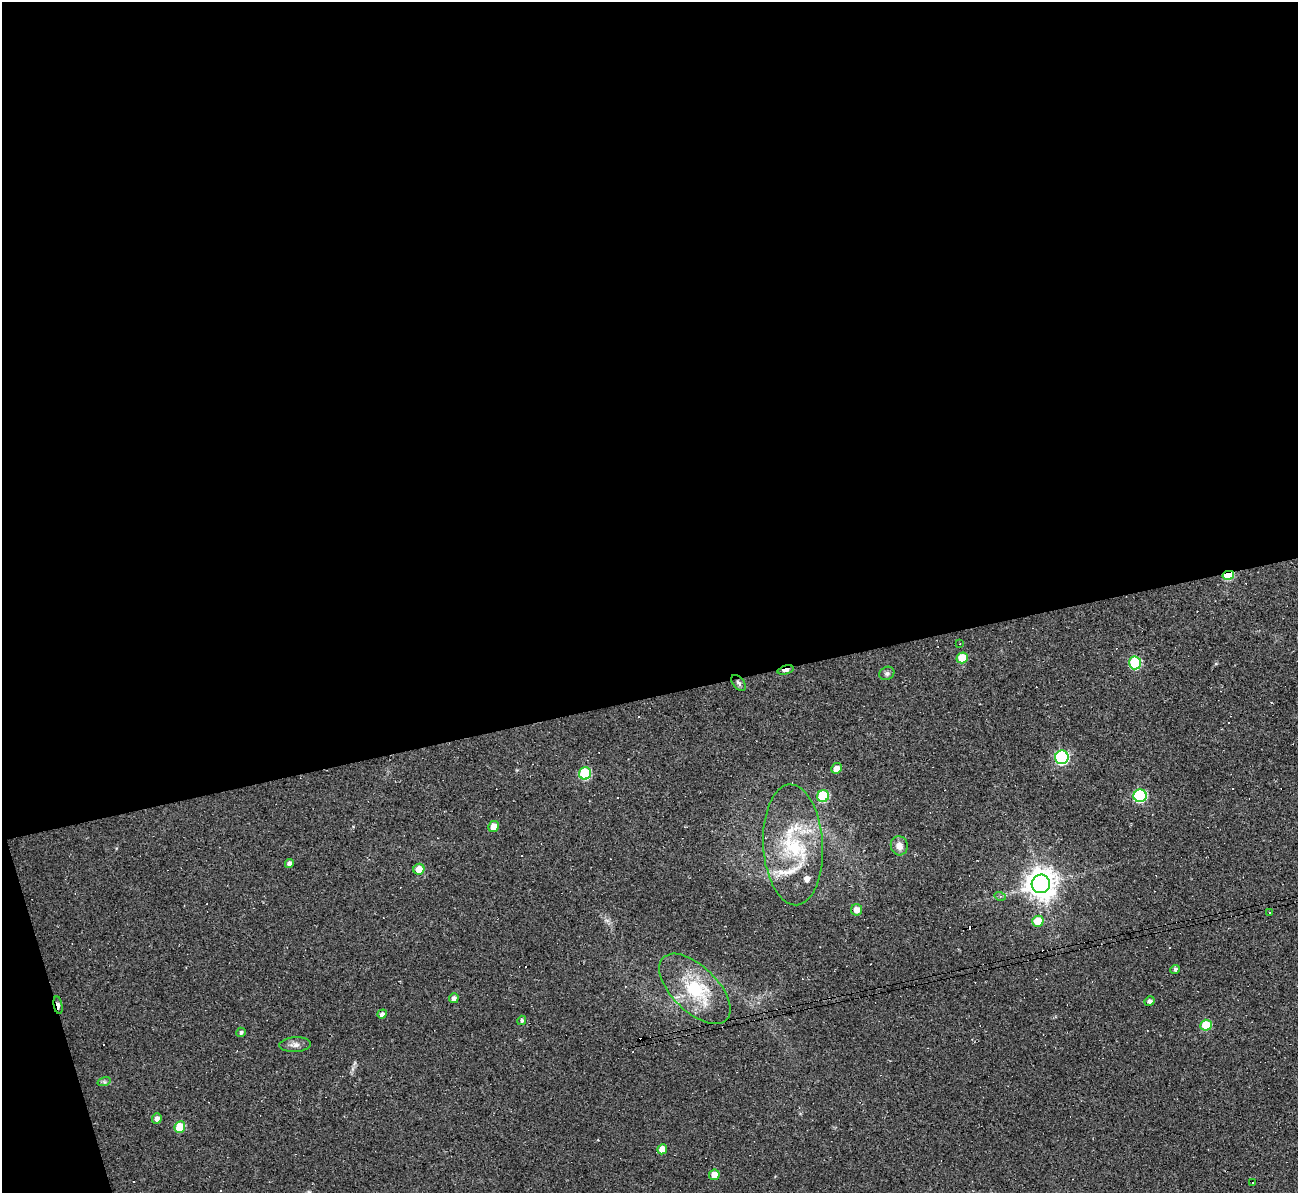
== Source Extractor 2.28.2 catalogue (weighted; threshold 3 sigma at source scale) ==
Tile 1 of 4 x 4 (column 1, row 1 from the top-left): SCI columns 1-1296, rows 3715-4905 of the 5185 x 5166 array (HDU 1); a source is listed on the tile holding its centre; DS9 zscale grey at full resolution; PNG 1300 x 1195 px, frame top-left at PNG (2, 2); each listed source drawn as its Kron ellipse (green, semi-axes under 4 px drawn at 4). Shown black and unused: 60% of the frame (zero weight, under 2 of 3 exposures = <1% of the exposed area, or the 3 px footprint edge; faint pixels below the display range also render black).
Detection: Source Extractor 2.28.2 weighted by HDU 2 'WHT'; one run over the whole footprint, this tile lists its part. Background 0.105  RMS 0.013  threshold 0.0569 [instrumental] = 3 sigma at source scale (4.5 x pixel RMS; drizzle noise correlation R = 1.50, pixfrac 1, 0.05/0.05 arcsec/px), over >= 5 px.
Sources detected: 60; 18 cosmic-ray / hot-pixel residue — neither listed nor drawn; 4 inside a brighter listed object's ellipse — not listed separately; the other 38 listed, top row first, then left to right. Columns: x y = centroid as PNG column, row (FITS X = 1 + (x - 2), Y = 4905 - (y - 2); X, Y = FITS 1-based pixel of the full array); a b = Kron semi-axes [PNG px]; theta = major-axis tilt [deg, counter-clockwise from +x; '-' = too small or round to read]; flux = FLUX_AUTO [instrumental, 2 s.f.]
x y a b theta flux
1228 575 6 4 14 60
960 644 3 3 - 0.83
962 658 5 5 - 31
1135 663 6 6 - 80
786 670 8 4 16 13
887 673 8 6 26 3.1
739 683 9 5 -52 3.4
1062 757 7 6 - 180
836 768 5 5 - 9.1
585 773 6 6 - 85
823 796 6 5 - 67
1140 796 6 6 - 140
493 826 6 5 - 12
793 845 60 30 -87 100
899 846 9 8 - 9.3
289 863 4 4 - 4.8
419 869 5 5 - 16
1041 884 9 9 - 1900
1000 896 6 4 -17 1.7
856 910 5 5 - 9.5
1270 912 3 3 - 1.8
1038 921 5 5 - 33
1175 969 5 4 - 2.8
695 989 44 22 -44 71
454 998 5 5 - 4.6
1150 1001 5 4 - 3.8
58 1005 9 4 -79 9.4
382 1014 5 4 - 3.8
522 1020 5 4 - 2.4
1206 1025 5 5 - 47
241 1032 5 4 - 2.8
295 1045 16 7 3 6.7
104 1082 7 4 17 2.1
157 1118 5 5 - 5.2
180 1127 6 5 - 33
662 1149 5 4 - 12
714 1175 5 5 - 17
1252 1182 3 2 - 0.91
Overlapping masked pixels (flux is a lower limit): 3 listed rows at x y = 1228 575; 786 670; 58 1005